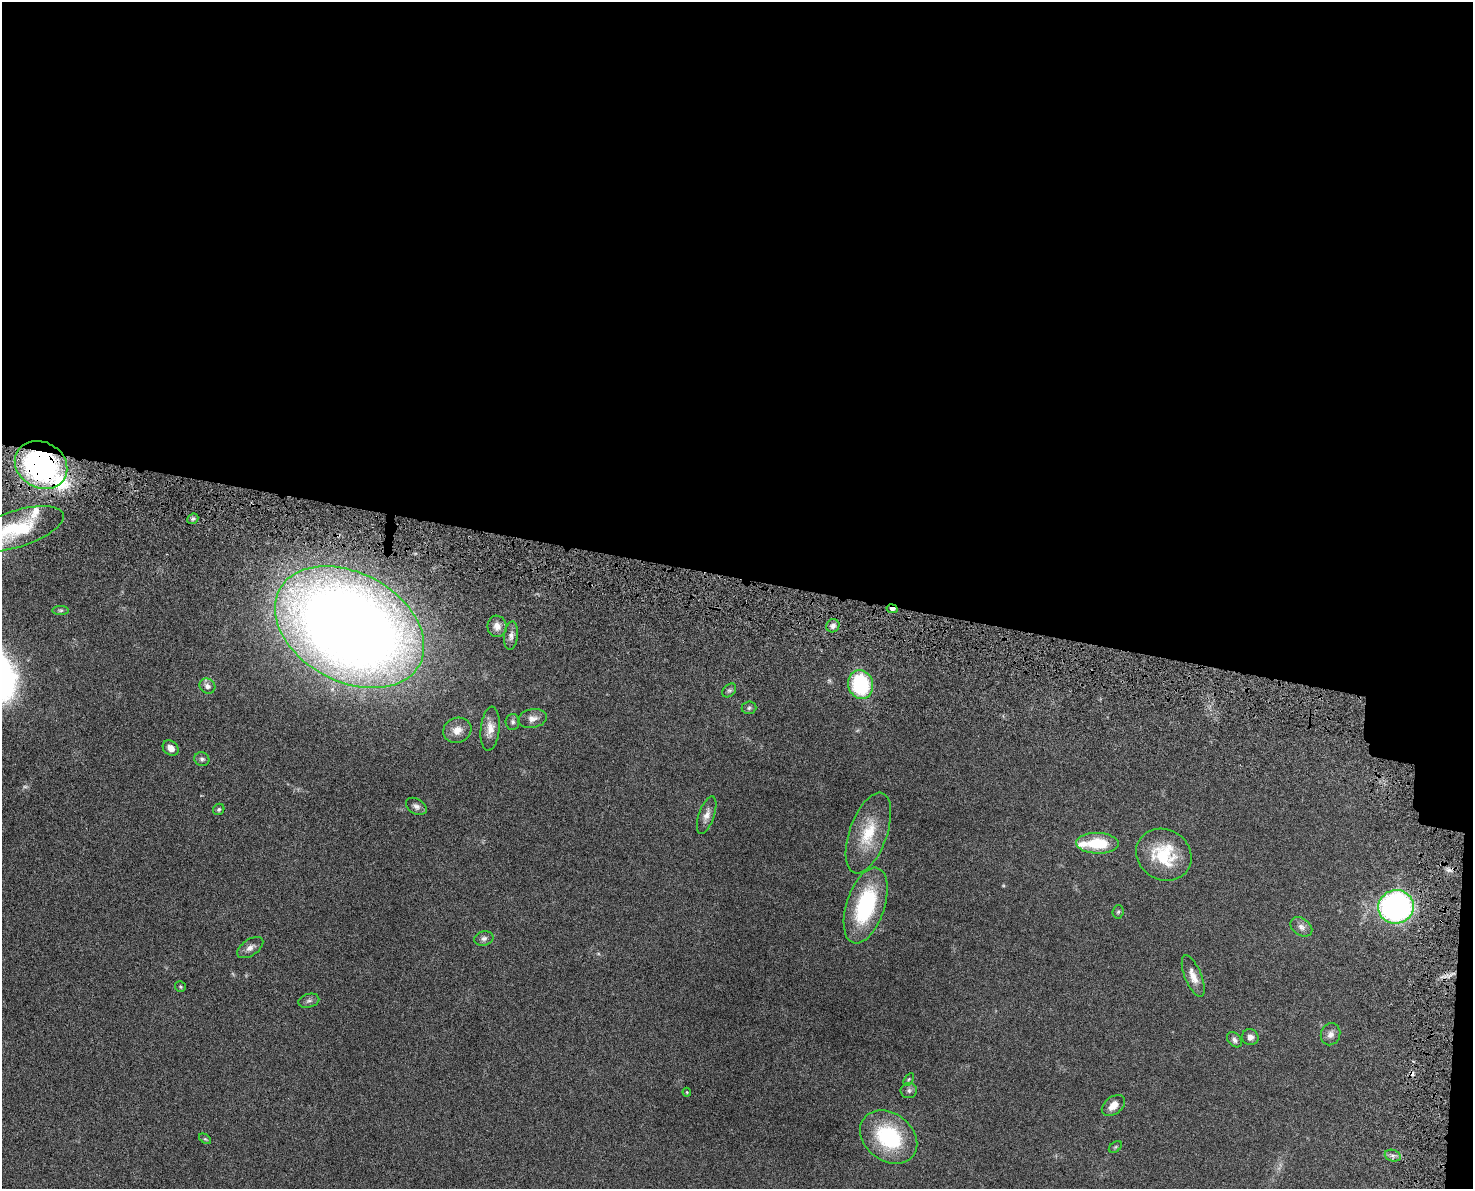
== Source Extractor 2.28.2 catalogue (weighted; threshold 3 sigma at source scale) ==
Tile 3 of 3 x 4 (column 3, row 1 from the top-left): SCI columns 3136-4606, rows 3641-4827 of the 4909 x 4905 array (HDU 1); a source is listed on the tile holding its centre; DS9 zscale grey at full resolution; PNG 1475 x 1191 px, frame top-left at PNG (2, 2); each listed source drawn as its Kron ellipse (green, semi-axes under 4 px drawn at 4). Shown black and unused: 50% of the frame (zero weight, under 4 of 8 exposures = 6% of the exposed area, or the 3 px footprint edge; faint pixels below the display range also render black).
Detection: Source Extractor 2.28.2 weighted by HDU 2 'WHT'; one run over the whole footprint, this tile lists its part. Background 0.0272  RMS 0.0022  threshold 0.00916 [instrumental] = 3 sigma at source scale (4.09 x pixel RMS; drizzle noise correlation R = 1.36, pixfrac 0.8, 0.05/0.05 arcsec/px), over >= 5 px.
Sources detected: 52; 2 too faint to see at this stretch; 2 cosmic-ray / hot-pixel residue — neither listed nor drawn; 3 inside a brighter listed object's ellipse — not listed separately; the other 45 listed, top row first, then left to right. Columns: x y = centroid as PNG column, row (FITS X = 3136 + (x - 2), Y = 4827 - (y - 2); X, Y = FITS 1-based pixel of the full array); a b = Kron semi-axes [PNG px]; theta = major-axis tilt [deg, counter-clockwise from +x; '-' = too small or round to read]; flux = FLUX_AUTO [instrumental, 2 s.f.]
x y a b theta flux
41 465 27 23 -30 53
193 519 6 5 - 0.39
17 529 49 18 17 13
892 609 6 4 -10 1.2
61 610 8 4 0 0.39
497 626 11 9 -81 1.5
833 626 7 6 - 0.82
350 627 79 54 -28 320
511 636 14 7 84 1
861 685 14 12 -74 17
207 686 8 7 - 1
729 690 8 5 46 0.46
749 708 7 6 - 0.45
533 718 14 9 10 1.4
513 722 8 7 - 0.55
490 729 22 9 84 2.4
457 730 14 12 19 2.3
171 748 8 7 - 1.4
202 759 7 7 - 0.53
416 806 11 7 -32 0.87
219 809 6 5 - 0.37
707 815 20 7 71 1.5
868 833 42 18 70 7.9
1097 843 21 10 -2 7.8
1164 855 28 25 -30 11
866 905 39 19 72 20
1396 907 18 16 13 54
1118 912 6 5 - 0.34
1301 927 12 8 -35 1.1
484 938 9 7 13 0.72
250 948 15 8 34 1.2
1193 976 22 8 -68 2.1
180 987 5 5 - 0.31
309 1001 11 6 15 0.6
1330 1034 11 9 68 1.2
1250 1037 8 8 - 1
1234 1040 8 6 -47 0.69
909 1079 7 4 59 0.31
909 1090 8 7 - 0.63
687 1092 4 4 - 0.18
1113 1105 13 8 38 2
889 1137 31 23 -38 16
205 1139 7 3 -36 0.26
1115 1147 7 5 37 0.3
1393 1156 8 5 -18 0.69
Overlapping masked pixels (flux is a lower limit): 2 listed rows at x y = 41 465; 892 609
Isophote crosses this tile's border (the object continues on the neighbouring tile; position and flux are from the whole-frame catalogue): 1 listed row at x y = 17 529